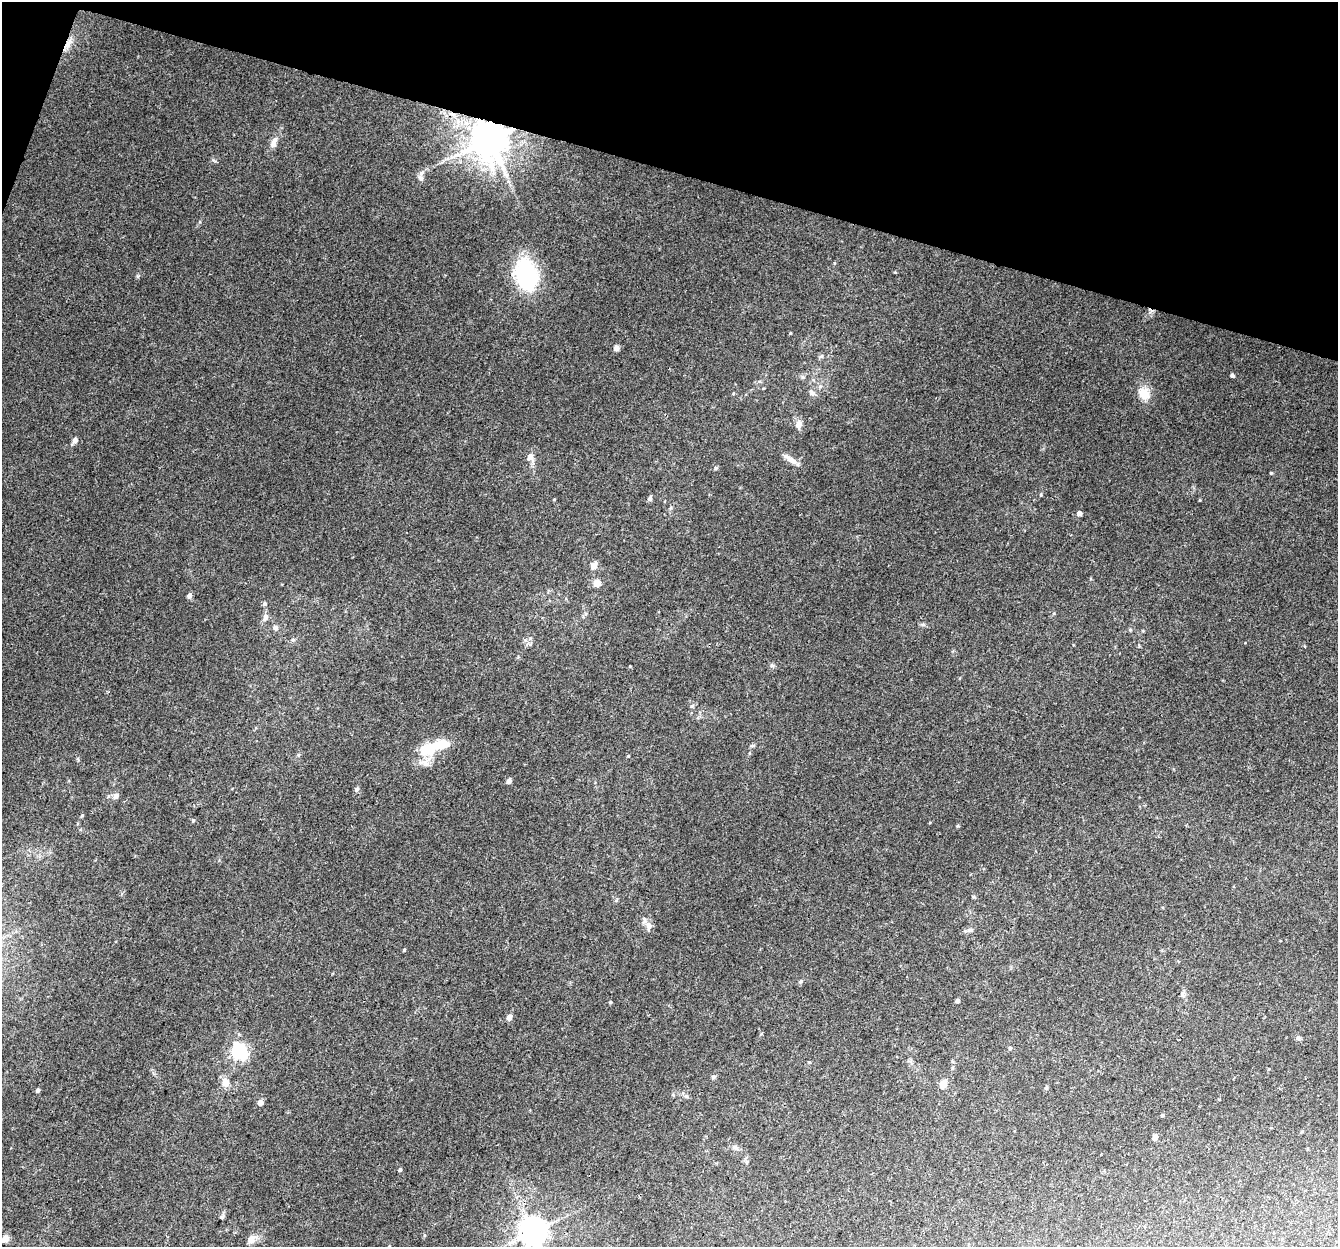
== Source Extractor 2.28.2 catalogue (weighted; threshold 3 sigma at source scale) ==
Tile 2 of 4 x 4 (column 2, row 1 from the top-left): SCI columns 1357-2692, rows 4007-5251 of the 5396 x 5587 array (HDU 1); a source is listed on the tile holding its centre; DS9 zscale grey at full resolution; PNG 1340 x 1249 px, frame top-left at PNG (2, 2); no overlay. Shown black and unused: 14% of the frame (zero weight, under 3 of 4 exposures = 5% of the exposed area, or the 3 px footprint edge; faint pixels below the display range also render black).
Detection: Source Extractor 2.28.2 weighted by HDU 2 'WHT'; one run over the whole footprint, this tile lists its part. Background 0.0321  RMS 0.004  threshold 0.0179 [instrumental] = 3 sigma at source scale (4.5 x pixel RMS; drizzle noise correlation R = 1.50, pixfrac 1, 0.0396/0.0396 arcsec/px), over >= 5 px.
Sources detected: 72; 1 inside a brighter object's white glare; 1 cosmic-ray / hot-pixel residue — not listed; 2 inside a brighter listed object's ellipse — not listed separately; the other 68 listed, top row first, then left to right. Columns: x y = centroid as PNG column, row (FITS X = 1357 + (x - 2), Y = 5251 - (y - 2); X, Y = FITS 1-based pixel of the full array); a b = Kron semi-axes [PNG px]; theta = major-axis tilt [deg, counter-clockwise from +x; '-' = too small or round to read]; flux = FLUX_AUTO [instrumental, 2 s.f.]
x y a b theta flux
68 44 19 6 59 2.9
489 140 10 10 - 1300
273 143 15 7 68 3
422 173 11 6 55 1.4
527 275 36 24 -75 34
790 333 3 3 - 0.34
616 348 6 5 - 2.1
821 356 6 5 - 0.74
1232 375 4 4 - 1
803 377 6 5 - 0.73
812 393 8 7 - 1.6
1144 393 17 14 -57 5.4
799 424 11 8 75 2.4
75 440 7 6 - 1.6
530 457 13 9 -63 2.5
792 461 17 7 -32 2.8
716 468 5 4 - 0.56
1271 473 4 4 - 0.34
1041 494 6 3 -90 0.4
650 499 6 5 - 0.95
1079 513 4 4 - 2.1
594 566 8 7 - 2.6
597 583 7 6 - 3.4
189 595 6 5 - 1.3
264 604 6 5 - 0.8
265 618 10 7 74 1.9
275 628 7 6 - 1.3
1130 630 5 4 - 0.49
293 640 6 4 0 0.56
772 665 6 5 - 0.73
630 666 3 2 - 0.29
691 706 5 5 - 0.6
441 745 30 13 10 9.7
298 755 5 4 - 0.48
425 763 12 9 -36 2.8
509 781 5 4 - 1.8
357 789 6 5 - 0.89
116 796 7 6 - 1.7
82 815 5 3 - 0.37
193 820 5 4 - 0.53
957 826 4 4 - 0.44
649 926 10 7 -86 2.4
970 930 8 5 0 0.99
404 950 5 3 - 0.34
800 981 6 5 - 0.59
1182 993 7 5 69 0.92
957 1000 4 3 - 1.1
610 1002 5 4 - 0.36
509 1017 7 6 - 1.7
1298 1038 7 5 -75 0.84
1010 1048 5 4 - 0.66
239 1051 7 6 - 100
713 1077 6 5 - 0.64
226 1083 13 10 80 3
943 1084 9 6 57 3.9
1046 1088 5 4 - 0.5
38 1090 5 4 - 0.77
260 1102 5 5 - 2.4
1162 1115 4 4 - 0.63
1155 1137 4 4 - 2.9
735 1147 8 6 -20 1.1
747 1162 5 5 - 0.65
400 1169 5 4 - 0.61
222 1217 6 5 - 0.67
533 1231 8 8 - 550
424 1235 5 3 - 0.36
5 1239 5 4 - 7.3
251 1239 14 10 42 2.9
Overlapping masked pixels (flux is a lower limit): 2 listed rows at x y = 68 44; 489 140
Isophote crosses this tile's border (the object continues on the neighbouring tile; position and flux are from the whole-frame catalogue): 1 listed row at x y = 533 1231
Unlisted compact peaks at least as high as the median listed source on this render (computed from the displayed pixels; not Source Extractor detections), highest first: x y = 138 276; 213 160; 1200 500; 628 756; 895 272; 200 222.